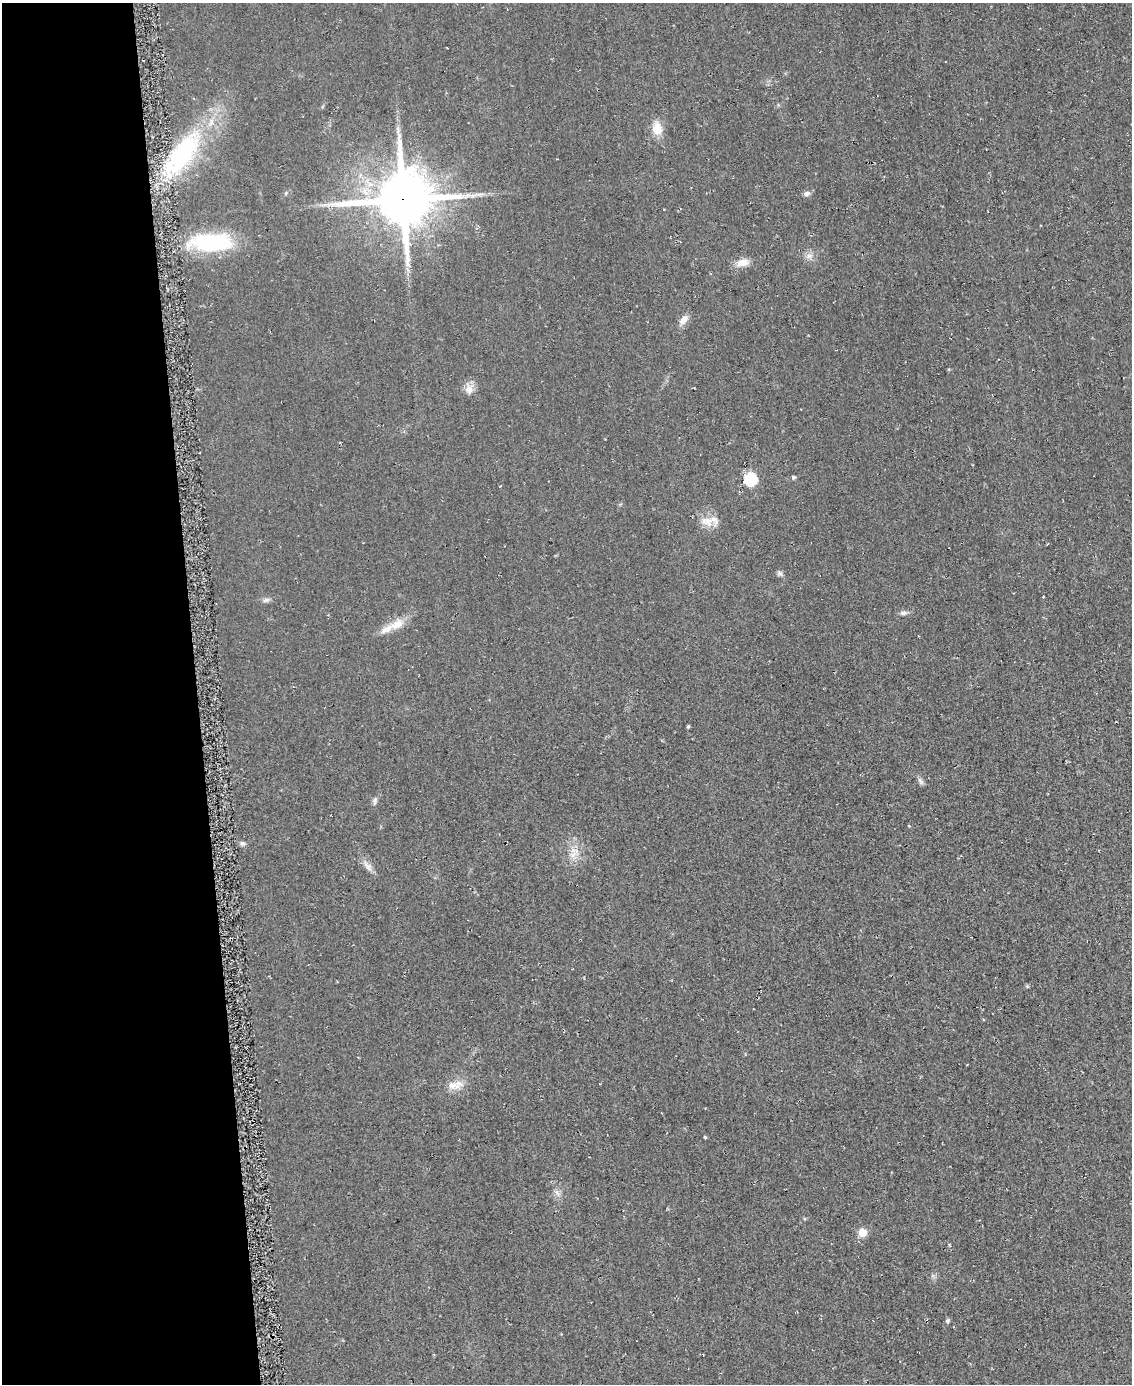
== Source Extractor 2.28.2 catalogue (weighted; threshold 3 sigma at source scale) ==
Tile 5 of 4 x 3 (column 1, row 2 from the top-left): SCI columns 11-1140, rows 1555-2936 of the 4561 x 4553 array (HDU 1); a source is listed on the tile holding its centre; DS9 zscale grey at full resolution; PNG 1134 x 1386 px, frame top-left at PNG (2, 3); no overlay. Shown black and unused: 17% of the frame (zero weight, under 2 of 3 exposures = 3% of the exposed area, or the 3 px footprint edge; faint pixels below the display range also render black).
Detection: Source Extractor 2.28.2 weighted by HDU 2 'WHT'; one run over the whole footprint, this tile lists its part. Background 0.0474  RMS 0.013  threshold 0.0589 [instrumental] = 3 sigma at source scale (4.5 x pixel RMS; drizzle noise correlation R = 1.50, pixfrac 1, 0.05/0.05 arcsec/px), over >= 5 px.
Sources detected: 27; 1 inside a brighter listed object's ellipse — not listed separately; the other 26 listed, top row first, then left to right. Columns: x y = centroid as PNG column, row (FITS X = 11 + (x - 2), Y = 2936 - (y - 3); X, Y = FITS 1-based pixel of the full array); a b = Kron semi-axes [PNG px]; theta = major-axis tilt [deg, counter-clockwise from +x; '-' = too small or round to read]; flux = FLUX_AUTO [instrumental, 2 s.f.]
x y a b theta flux
657 129 15 11 -83 19
183 154 50 22 57 160
286 193 6 3 71 1.4
806 193 8 6 4 4.5
403 199 19 17 9 7300
211 242 46 18 1 110
809 256 7 6 - 4.6
743 263 16 9 16 12
683 320 14 8 50 9
469 389 11 11 - 9.4
793 477 4 4 - 2.6
750 479 6 6 - 150
707 522 19 12 -15 16
266 600 10 5 22 3.6
903 613 9 5 9 3.7
397 624 20 11 32 17
688 727 4 3 - 1.7
921 781 10 5 -51 3.4
375 800 8 5 82 3.3
242 843 7 6 - 2.8
573 855 11 4 56 5.7
367 866 14 7 -50 7.5
453 1085 19 10 -5 13
705 1137 4 3 - 1.5
862 1232 5 5 - 44
948 1321 6 5 - 2.3
Overlapping masked pixels (flux is a lower limit): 1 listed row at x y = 403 199
Unlisted compact peaks at least as high as the median listed source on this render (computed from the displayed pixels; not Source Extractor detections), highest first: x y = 780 573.